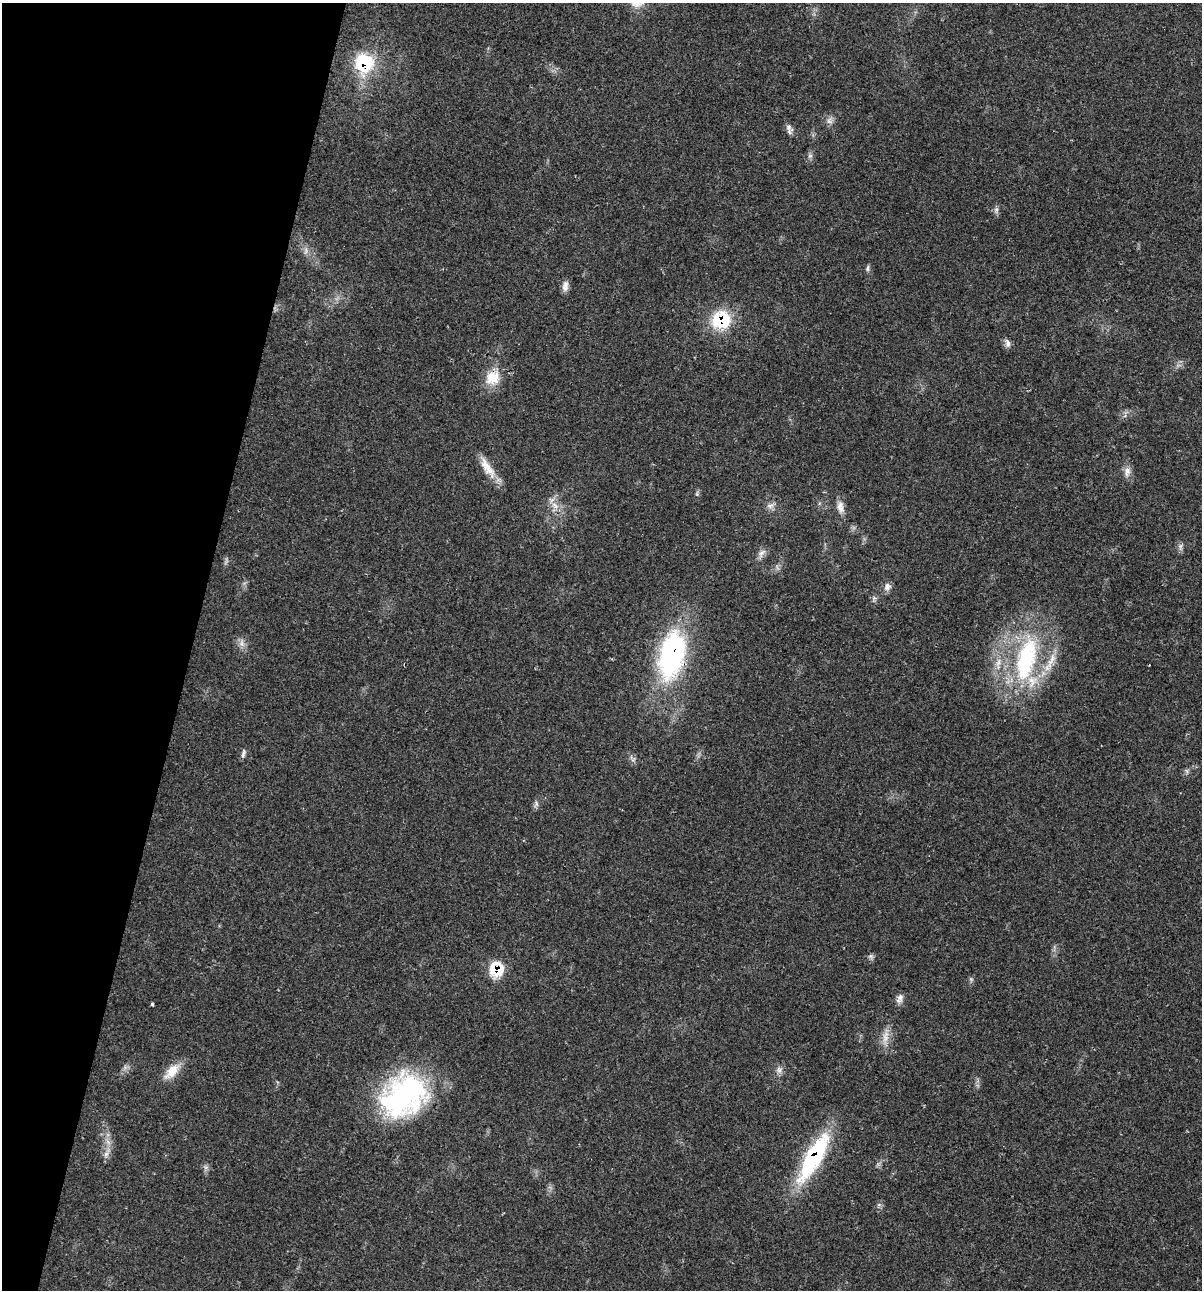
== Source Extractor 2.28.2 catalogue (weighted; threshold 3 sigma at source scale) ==
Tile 9 of 4 x 4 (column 1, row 3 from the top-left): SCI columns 124-1323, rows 1291-2578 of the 5169 x 5155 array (HDU 1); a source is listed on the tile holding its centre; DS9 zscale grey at full resolution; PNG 1204 x 1292 px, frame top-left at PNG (2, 3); no overlay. Shown black and unused: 16% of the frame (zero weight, under 2 of 3 exposures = <1% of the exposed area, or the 3 px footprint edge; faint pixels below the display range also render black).
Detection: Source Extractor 2.28.2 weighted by HDU 2 'WHT'; one run over the whole footprint, this tile lists its part. Background 0.0685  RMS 0.0055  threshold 0.0247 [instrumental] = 3 sigma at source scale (4.5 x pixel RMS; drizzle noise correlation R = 1.50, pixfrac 1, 0.05/0.05 arcsec/px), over >= 5 px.
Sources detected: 38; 1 too faint to see at this stretch — not listed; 1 inside a brighter listed object's ellipse — not listed separately; the other 36 listed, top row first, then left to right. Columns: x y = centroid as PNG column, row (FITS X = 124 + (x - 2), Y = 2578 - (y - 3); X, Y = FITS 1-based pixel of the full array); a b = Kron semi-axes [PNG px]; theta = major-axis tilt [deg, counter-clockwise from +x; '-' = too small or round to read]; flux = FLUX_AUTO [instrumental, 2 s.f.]
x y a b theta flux
364 62 12 12 - 45
829 121 10 7 80 2.3
789 127 9 7 -77 2.2
810 156 6 6 - 1.3
996 210 6 6 - 1.4
306 251 11 3 79 1.3
868 268 10 4 85 1.1
565 285 13 8 70 3
721 320 23 20 17 26
1008 343 12 7 -72 2.3
493 378 21 18 32 12
489 469 26 12 -56 9.3
1127 472 14 9 77 3.5
555 505 12 7 -38 4
770 506 10 7 3 2.4
840 507 18 9 -83 4.4
1180 546 8 6 82 1.6
761 553 13 8 48 2.9
887 587 11 9 60 2.8
242 643 11 5 -83 2.5
672 655 56 29 77 98
1026 659 67 26 76 74
998 662 14 6 77 4.3
243 753 12 5 70 1.6
1187 771 7 4 -71 0.99
536 804 10 5 79 1.6
871 956 8 6 -20 1.3
496 969 18 17 - 15
900 998 13 8 63 2.7
153 1004 4 3 - 1.4
885 1037 19 8 80 5.7
779 1070 9 7 -55 2.3
172 1071 25 11 48 9.3
403 1096 55 43 37 100
106 1154 8 7 - 2.4
814 1157 58 17 60 64
Overlapping masked pixels (flux is a lower limit): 5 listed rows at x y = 364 62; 721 320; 672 655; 496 969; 814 1157